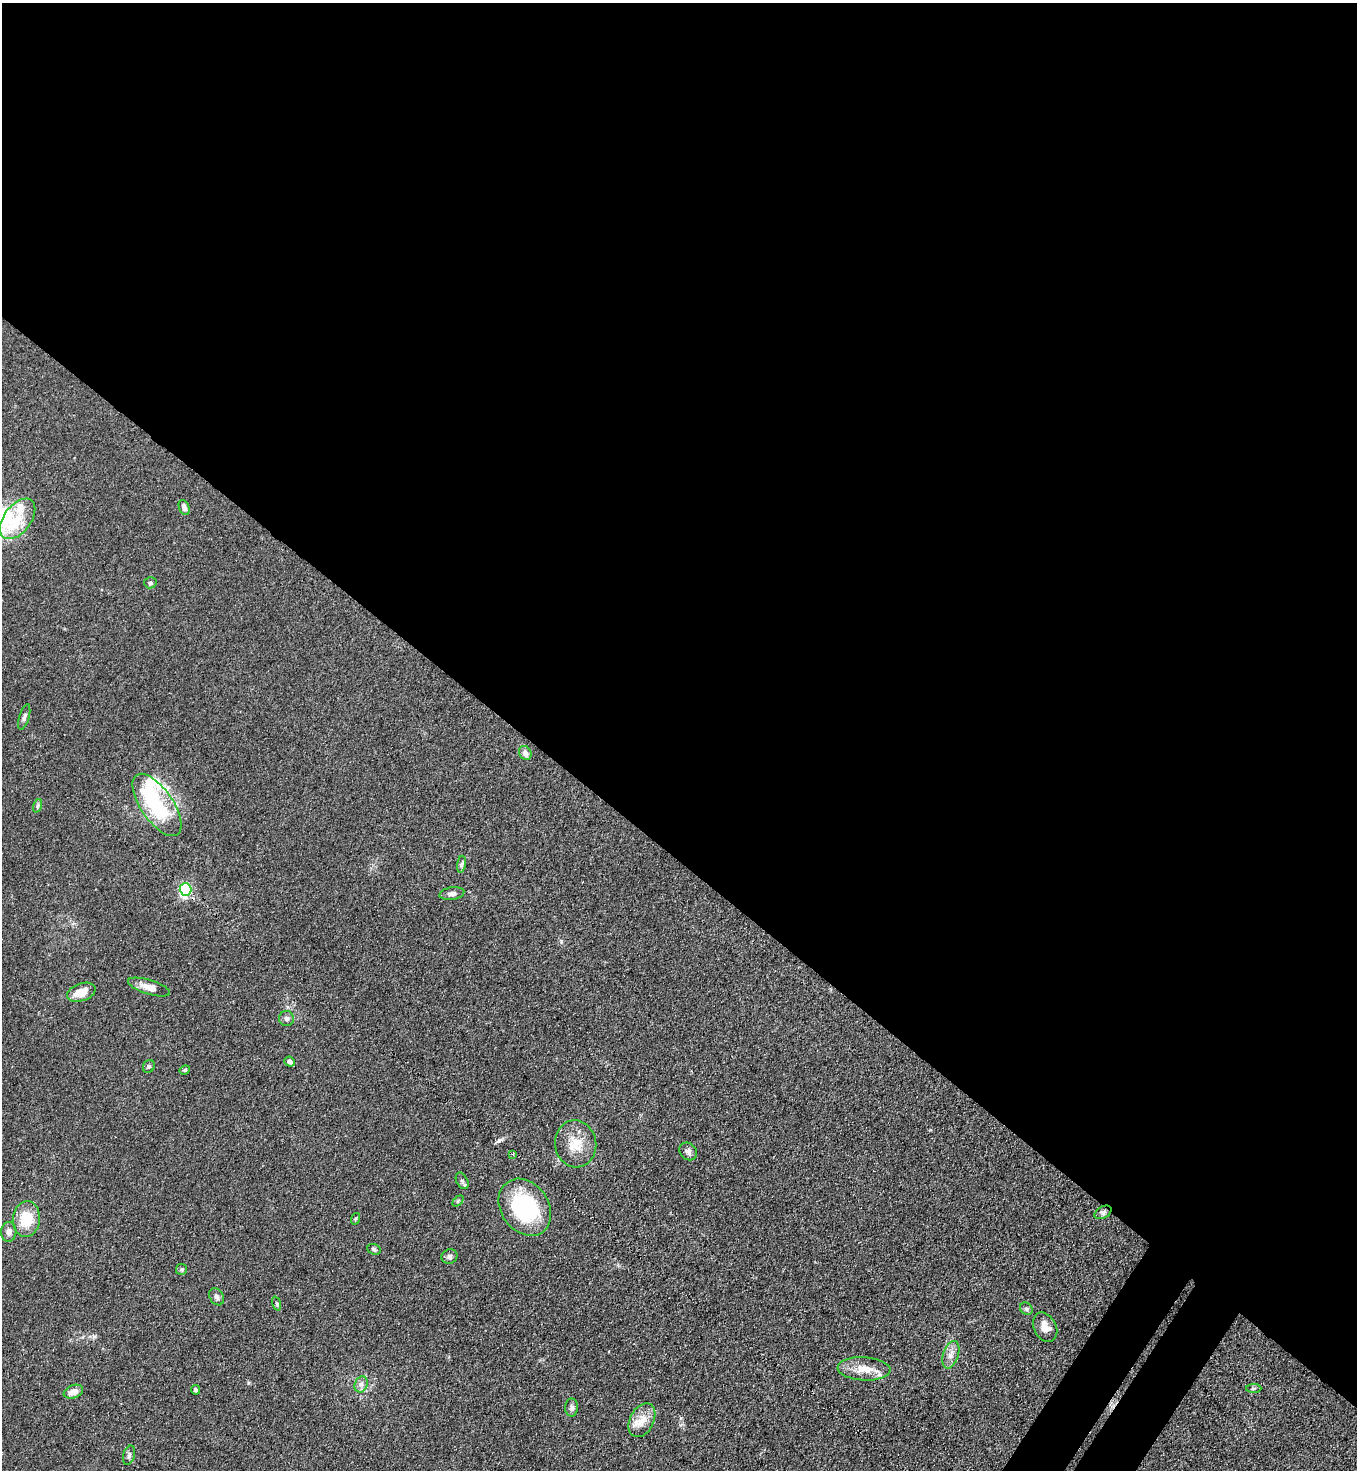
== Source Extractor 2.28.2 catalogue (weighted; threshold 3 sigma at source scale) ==
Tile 3 of 4 x 4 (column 3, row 1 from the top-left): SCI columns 2913-4267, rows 4441-5908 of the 5963 x 5945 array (HDU 1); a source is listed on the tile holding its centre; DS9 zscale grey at full resolution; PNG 1359 x 1472 px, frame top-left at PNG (2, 3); each listed source drawn as its Kron ellipse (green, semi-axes under 4 px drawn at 4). Shown black and unused: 60% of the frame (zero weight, under 3 of 4 exposures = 5% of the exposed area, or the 3 px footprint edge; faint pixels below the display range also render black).
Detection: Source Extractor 2.28.2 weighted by HDU 2 'WHT'; one run over the whole footprint, this tile lists its part. Background 0.103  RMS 0.0074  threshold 0.0333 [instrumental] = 3 sigma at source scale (4.5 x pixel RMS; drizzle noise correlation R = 1.50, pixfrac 1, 0.05/0.05 arcsec/px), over >= 5 px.
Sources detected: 47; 1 inside a brighter object's white glare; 1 cosmic-ray / hot-pixel residue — neither listed nor drawn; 3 inside a brighter listed object's ellipse — not listed separately; the other 42 listed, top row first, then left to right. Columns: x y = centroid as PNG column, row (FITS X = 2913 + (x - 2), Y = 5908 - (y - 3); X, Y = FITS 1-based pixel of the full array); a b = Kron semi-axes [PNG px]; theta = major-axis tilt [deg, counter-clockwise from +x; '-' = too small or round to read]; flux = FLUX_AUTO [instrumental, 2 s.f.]
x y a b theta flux
184 507 8 5 -67 2.8
18 519 23 13 53 19
150 583 6 5 - 1.9
24 717 13 5 74 2.3
525 753 7 6 - 4
157 805 36 16 -55 53
37 806 7 4 71 1.3
461 864 8 4 81 1.4
185 889 6 6 - 96
452 894 12 6 8 2.9
149 987 22 7 -17 7.3
81 992 15 8 20 10
286 1019 7 7 - 2.2
290 1062 5 5 - 2.9
149 1066 7 5 60 1.5
185 1070 5 4 - 1.2
576 1144 23 20 -80 16
688 1151 9 8 - 2.8
513 1154 3 3 - 0.88
462 1181 9 5 -61 1.8
458 1201 6 4 45 0.9
525 1207 30 24 -55 73
1103 1212 9 6 30 1.9
26 1219 18 13 83 19
355 1219 6 4 71 0.93
9 1232 10 7 86 3.4
374 1249 7 5 -22 1.6
449 1256 8 7 - 2.3
182 1269 5 5 - 1.2
217 1297 9 6 -59 2.3
277 1304 7 3 -71 0.95
1026 1309 7 5 -43 1.5
1045 1327 15 11 -62 7.3
951 1355 14 7 72 4.9
864 1369 26 11 -3 12
361 1384 8 6 69 2.7
1254 1388 8 4 0 1.1
195 1390 5 4 - 1.6
73 1392 10 6 21 5.8
572 1408 9 6 89 2.6
642 1420 18 12 63 9.1
129 1455 10 5 74 2.1
Overlapping masked pixels (flux is a lower limit): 1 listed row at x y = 525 1207